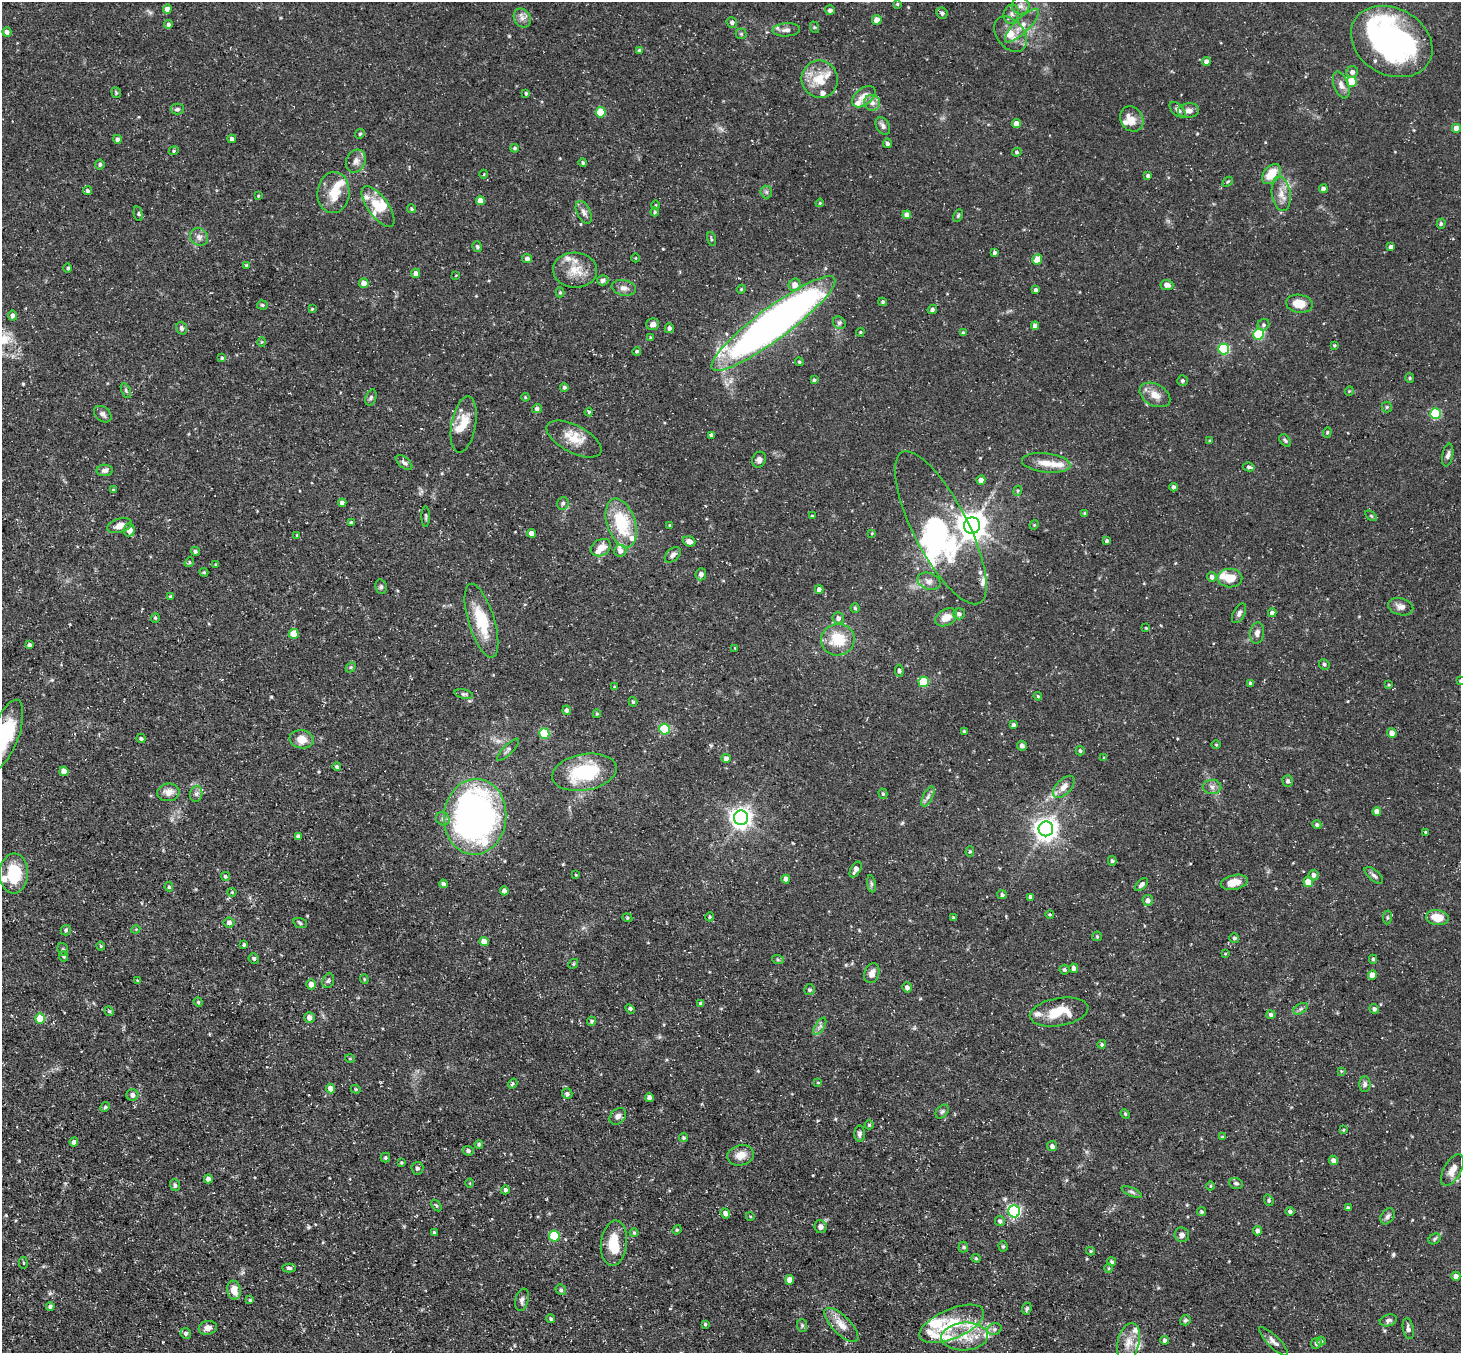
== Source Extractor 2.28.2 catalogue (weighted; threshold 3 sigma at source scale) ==
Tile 7 of 4 x 4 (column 3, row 2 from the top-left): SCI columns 2918-4376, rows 2993-4343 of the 5834 x 5843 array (HDU 1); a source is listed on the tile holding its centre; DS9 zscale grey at full resolution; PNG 1463 x 1355 px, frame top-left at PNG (2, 2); each listed source drawn as its Kron ellipse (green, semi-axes under 4 px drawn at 4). Shown black and unused: <1% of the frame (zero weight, under 3 of 5 exposures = <1% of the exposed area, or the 3 px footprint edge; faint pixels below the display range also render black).
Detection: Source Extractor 2.28.2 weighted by HDU 2 'WHT'; one run over the whole footprint, this tile lists its part. Background 0.0791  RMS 0.0042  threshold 0.0187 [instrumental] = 3 sigma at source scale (4.5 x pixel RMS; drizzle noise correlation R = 1.50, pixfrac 1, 0.05/0.05 arcsec/px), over >= 5 px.
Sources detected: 423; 6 inside a brighter object's white glare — neither listed nor drawn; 31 inside a brighter listed object's ellipse — not listed separately; the other 386 listed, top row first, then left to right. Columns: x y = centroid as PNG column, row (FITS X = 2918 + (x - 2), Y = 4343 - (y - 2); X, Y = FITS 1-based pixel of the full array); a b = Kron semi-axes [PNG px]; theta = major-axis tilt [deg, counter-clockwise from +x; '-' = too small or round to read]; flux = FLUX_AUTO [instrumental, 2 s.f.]
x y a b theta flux
897 4 4 3 - 0.47
1021 6 9 8 - 1.9
167 9 4 4 - 3.4
830 10 5 5 - 1.1
942 13 6 5 - 1.2
1011 14 10 7 76 1.7
522 18 10 8 -57 2.2
877 20 5 4 - 3.5
732 22 5 5 - 1.3
168 24 4 4 - 1.1
1022 26 22 7 44 4.3
814 27 6 4 -71 0.48
786 30 14 6 4 2
7 32 4 4 - 1.6
741 34 5 5 - 0.59
1010 34 20 13 -53 6.4
1392 42 43 33 -29 91
639 51 4 4 - 0.89
1206 61 4 4 - 2.4
1352 72 6 5 - 1.9
820 79 19 18 - 10
1352 82 5 5 - 16
1341 85 14 7 -70 2.5
116 93 5 5 - 0.49
526 93 4 3 - 0.53
864 97 13 8 40 4.2
872 103 8 8 - 2
177 109 6 5 - 0.88
1177 110 10 5 -44 1.5
1189 110 11 7 6 2.3
601 112 5 5 - 15
1132 119 13 11 -57 3.6
1017 124 4 4 - 4.3
883 126 9 6 -58 1.6
1456 128 4 4 - 3.1
360 134 5 4 - 0.61
118 139 4 4 - 1.2
232 139 4 4 - 1
887 143 5 4 - 1.1
515 148 4 4 - 0.72
174 151 5 4 - 0.57
1017 152 5 4 - 0.66
356 161 12 9 63 2.7
583 163 4 4 - 0.78
100 164 5 4 - 0.83
484 174 4 3 - 0.36
1271 174 12 7 49 6.9
1148 176 3 3 - 1
1228 182 6 3 44 0.47
1323 189 4 4 - 1.8
88 191 4 4 - 0.82
766 192 6 6 - 0.88
333 193 20 16 85 9.3
1281 194 17 9 -81 4.1
258 196 4 4 - 0.42
480 201 4 4 - 3.7
820 203 4 3 - 0.41
655 205 5 3 - 0.43
378 207 24 10 -54 8.1
411 209 4 3 - 0.55
584 212 12 6 -64 1.8
655 212 4 4 - 0.56
138 214 7 3 -79 0.81
907 215 4 4 - 2.8
958 216 6 4 64 0.53
1441 224 5 4 - 0.76
199 237 9 8 - 2
711 239 7 3 -77 0.51
477 247 5 4 - 0.77
1391 247 4 4 - 1.3
994 253 4 3 - 0.97
527 258 5 4 - 1.2
636 258 4 3 - 0.32
1037 260 5 4 - 6.6
246 265 4 3 - 0.48
68 268 5 3 - 0.54
575 270 22 17 -3 8.6
416 273 4 4 - 2.2
456 275 4 2 - 0.25
603 280 5 5 - 1.6
364 283 5 4 - 2.9
795 285 6 6 - 3.7
1167 285 6 5 - 2.2
624 288 12 7 -13 2.3
741 289 4 4 - 0.43
1036 290 4 4 - 1.4
560 292 5 4 - 0.55
883 302 4 3 - 0.64
1299 304 13 9 -9 6.3
262 305 5 4 - 0.66
312 309 4 4 - 0.47
932 309 5 4 - 1.2
12 316 5 4 - 1.2
773 323 76 16 37 330
839 323 7 5 -46 0.98
653 324 6 6 - 1.7
1263 325 6 5 - 0.91
1035 326 4 4 - 2.3
182 328 6 5 - 1.1
669 328 5 4 - 1.3
860 332 4 3 - 0.45
963 333 4 3 - 0.74
1259 334 5 5 - 33
651 338 4 3 - 0.71
262 342 4 4 - 0.42
1334 345 3 3 - 0.48
1224 349 5 5 - 39
637 351 4 4 - 0.72
222 358 4 4 - 0.62
799 362 4 4 - 0.57
1410 378 5 4 - 0.5
814 380 4 3 - 0.91
1182 381 5 5 - 0.69
564 387 4 4 - 1.1
126 391 8 4 -65 0.8
1349 391 4 4 - 0.44
1155 395 16 10 -29 4.7
371 397 8 5 71 0.9
525 397 4 3 - 0.39
1387 407 5 5 - 0.59
537 409 5 4 - 1.1
589 412 4 4 - 0.57
103 414 10 7 -39 1.5
1435 414 5 5 - 31
464 424 28 12 80 7.9
1327 432 5 4 - 0.54
711 435 4 4 - 1.4
574 439 30 13 -27 8.3
1285 440 7 5 -49 0.75
1210 441 3 3 - 0.45
1448 455 11 5 79 1.4
759 460 8 6 71 1.8
404 462 10 5 -40 1.3
1046 463 24 9 -6 5.6
1249 467 6 4 -14 0.97
105 470 8 5 -1 1.6
981 480 4 4 - 3.1
1174 487 4 4 - 1
113 490 3 3 - 0.38
1018 491 5 4 - 0.5
342 503 4 4 - 1.8
563 503 6 5 - 0.84
1085 513 4 3 - 0.64
426 516 10 3 -90 0.71
812 516 4 4 - 0.46
1371 516 7 3 -37 0.53
351 522 4 3 - 0.65
621 523 25 14 -72 21
670 525 3 3 - 0.39
972 525 8 8 - 590
1034 525 5 3 - 0.36
120 526 12 7 17 3.4
941 528 85 27 -63 46
129 530 6 5 - 3.5
531 533 4 4 - 2.9
872 533 4 3 - 0.34
297 536 4 3 - 0.58
689 541 6 5 - 2.1
1107 541 4 3 - 0.72
601 548 11 8 30 4
195 551 5 4 - 0.81
620 551 6 6 - 2.4
673 555 9 6 43 1.7
189 562 5 4 - 0.67
216 565 4 3 - 0.43
204 572 4 4 - 0.48
701 574 6 5 - 1.6
1212 577 5 4 - 1.4
1230 578 12 9 -2 7.2
929 581 12 8 -21 2.4
381 587 7 5 -77 0.85
819 589 4 4 - 1.7
170 596 4 4 - 0.61
1401 607 13 8 -15 2.5
855 608 5 4 - 0.7
1239 613 11 5 63 1.4
1272 613 4 4 - 1.6
959 614 5 5 - 1.2
946 617 11 8 28 4.6
155 618 5 4 - 0.5
838 618 6 6 - 1.5
481 621 38 13 -73 16
1146 628 4 3 - 0.36
1257 633 11 7 81 2
294 634 5 5 - 8
838 640 17 15 12 13
29 645 4 3 - 1.2
735 648 4 3 - 0.35
1324 664 5 5 - 0.79
351 667 6 4 45 0.57
899 671 6 4 -82 1.1
1460 681 4 3 - 0.36
924 682 5 5 - 24
1250 683 4 3 - 0.63
1389 685 4 3 - 0.39
615 687 4 4 - 0.42
464 694 9 5 -14 0.87
1038 696 4 3 - 0.48
633 702 5 4 - 0.67
567 710 5 4 - 1.3
597 714 4 4 - 0.42
1014 725 4 4 - 0.94
665 729 5 5 - 27
964 731 3 3 - 0.57
1392 733 5 4 - 2.5
5 734 36 13 70 24
544 734 5 5 - 24
141 739 4 4 - 0.9
302 739 12 9 -7 5
1216 744 5 3 - 0.39
1022 746 5 4 - 1.4
508 750 15 4 45 1.2
1080 751 4 4 - 0.86
1104 757 4 2 - 0.33
726 758 4 4 - 1.5
337 767 4 4 - 0.85
64 771 5 4 - 4.3
584 772 32 18 10 30
1288 781 6 5 - 0.99
1064 787 13 7 46 3.2
1212 787 9 7 -2 1.7
168 792 11 9 7 3.8
196 794 8 6 78 1.4
883 794 5 4 - 0.65
928 797 11 4 63 1.4
1377 811 4 4 - 3
475 817 38 31 85 190
741 818 7 7 - 270
443 819 7 6 - 1.3
1317 825 4 4 - 0.86
1046 829 7 7 - 350
1426 832 3 3 - 0.55
298 836 4 4 - 1.5
970 851 5 4 - 0.52
1112 861 5 4 - 0.78
856 870 8 5 62 2.1
14 874 20 14 88 15
576 875 3 2 - 0.33
1314 875 5 5 - 1.7
1374 875 11 5 -41 1.3
225 876 5 4 - 0.7
786 879 4 4 - 2.6
1234 882 14 7 12 4.4
1308 882 5 4 - 7.2
443 884 4 4 - 1.2
871 884 8 4 -81 0.85
1141 885 8 4 45 1.2
169 887 5 4 - 0.59
504 891 4 4 - 1.8
232 892 4 4 - 0.42
1002 895 5 4 - 0.95
1031 897 4 4 - 1.5
1148 901 5 5 - 1.7
1050 914 4 4 - 0.52
710 917 4 4 - 0.58
953 917 4 3 - 0.43
1387 917 7 3 82 0.57
627 918 5 4 - 0.54
1437 918 11 7 -10 7
229 923 5 5 - 1.5
300 923 7 5 -19 0.8
136 929 4 3 - 0.41
66 930 5 5 - 0.91
1097 936 5 4 - 0.51
1234 938 5 4 - 0.81
484 942 4 4 - 3.9
244 945 4 3 - 0.61
101 946 4 4 - 0.44
63 949 6 5 - 0.67
1225 954 4 2 - 0.34
64 956 5 4 - 0.65
254 958 5 5 - 0.8
1373 959 4 4 - 0.65
778 960 6 4 -19 0.56
573 964 5 4 - 0.48
1074 968 5 4 - 1.7
1064 970 5 5 - 0.77
872 973 10 7 71 2.5
1372 975 4 4 - 4.3
364 979 4 4 - 0.5
137 981 4 3 - 0.5
328 981 8 5 72 0.93
311 984 5 5 - 3.3
907 987 5 4 - 1.7
809 990 5 5 - 0.85
198 1002 5 4 - 0.52
701 1004 4 4 - 0.92
630 1009 6 3 -45 0.69
1300 1009 8 5 32 0.99
1374 1009 5 4 - 1.2
109 1011 5 4 - 0.51
1059 1012 29 14 10 11
1271 1015 4 4 - 1.2
309 1017 5 5 - 2.3
40 1019 5 5 - 8.5
592 1021 4 4 - 0.72
820 1026 10 4 59 1.3
1102 1044 4 4 - 0.7
350 1059 5 3 - 0.4
1341 1071 4 4 - 0.42
513 1083 5 4 - 0.66
818 1083 4 3 - 0.3
1365 1084 8 5 -89 1.1
330 1088 5 4 - 2.6
356 1089 5 4 - 0.5
567 1094 5 5 - 1
132 1095 6 6 - 1.7
649 1097 4 4 - 1.2
105 1107 5 4 - 0.69
942 1111 8 5 48 0.88
1125 1114 5 4 - 0.46
618 1116 9 7 47 1.8
869 1125 4 4 - 0.56
1343 1130 4 3 - 0.42
860 1134 8 5 -89 1.1
1222 1137 4 4 - 0.44
683 1138 4 4 - 0.56
74 1142 4 4 - 1.5
479 1144 4 3 - 0.62
1052 1146 5 5 - 1.3
468 1151 5 4 - 1.1
741 1155 13 10 14 4.5
385 1158 5 5 - 0.64
1333 1160 5 4 - 2.1
401 1163 3 3 - 0.51
417 1168 6 6 - 1.1
1452 1170 17 8 60 3.9
208 1179 4 4 - 1.6
470 1183 4 3 - 0.32
1236 1183 7 5 -15 1
175 1185 6 5 - 0.99
1210 1186 4 3 - 0.35
505 1190 4 4 - 0.95
1132 1192 11 4 -24 1
1269 1200 6 4 -71 0.61
436 1206 6 3 -55 0.44
1348 1208 3 3 - 0.85
1014 1211 6 6 - 71
1290 1211 4 4 - 1
1202 1212 5 4 - 0.69
725 1213 5 4 - 1.7
750 1216 4 3 - 0.34
1387 1216 9 6 59 1.3
1000 1221 5 5 - 0.97
821 1227 6 6 - 2
677 1230 4 4 - 0.53
1258 1231 4 4 - 1.6
434 1232 3 3 - 0.61
634 1233 4 4 - 0.49
1182 1235 7 7 - 1.5
554 1236 5 5 - 20
1434 1239 6 5 - 0.77
614 1243 22 13 84 10
1003 1246 5 4 - 0.67
963 1247 5 5 - 0.74
1091 1251 4 4 - 0.5
976 1258 4 4 - 0.5
1112 1262 4 4 - 0.88
23 1263 6 3 -81 0.47
289 1268 7 4 -3 0.89
1109 1268 5 3 - 0.43
1456 1276 4 4 - 1.9
790 1280 5 4 - 3.5
234 1290 9 6 -78 4.3
561 1290 5 5 - 0.89
250 1300 4 4 - 0.5
522 1300 11 6 76 1.5
50 1306 4 4 - 1.1
1027 1309 6 4 66 0.76
551 1319 4 4 - 0.88
1185 1320 5 5 - 0.75
1388 1320 9 6 16 1.2
705 1324 3 3 - 0.52
952 1324 34 14 23 17
802 1325 6 5 - 0.73
841 1325 22 9 -45 5.1
208 1328 9 7 13 2.3
994 1329 7 5 20 1.1
1408 1329 10 5 -80 1.6
186 1333 5 5 - 1
965 1337 23 14 3 9.8
1165 1340 4 4 - 0.93
1273 1341 19 6 -45 2.2
1321 1341 4 4 - 0.69
1128 1342 20 11 77 5.3
1316 1343 5 5 - 1.1
Isophote crosses this tile's border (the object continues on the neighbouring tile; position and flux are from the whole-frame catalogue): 2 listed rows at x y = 1460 681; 5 734